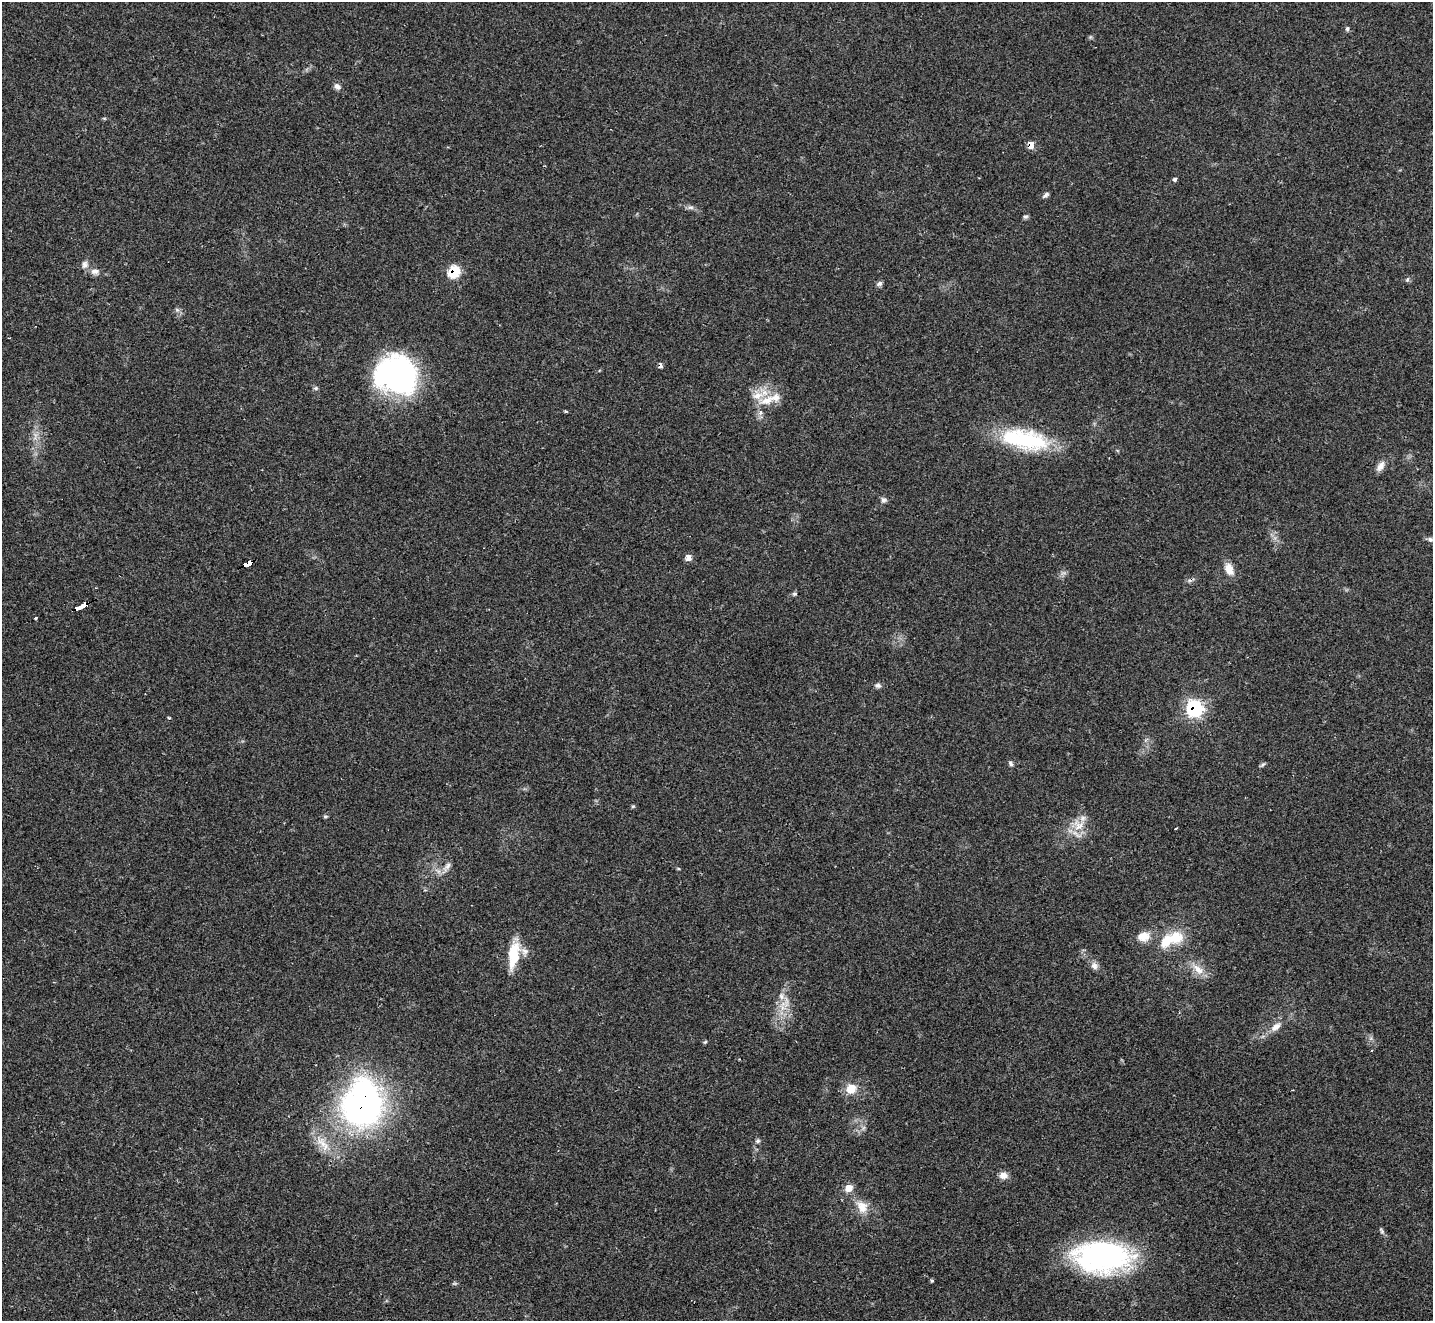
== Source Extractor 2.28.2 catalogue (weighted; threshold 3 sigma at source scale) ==
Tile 7 of 4 x 4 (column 3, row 2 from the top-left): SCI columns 2862-4292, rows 2924-4242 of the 5722 x 5711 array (HDU 1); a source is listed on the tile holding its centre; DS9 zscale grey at full resolution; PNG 1435 x 1323 px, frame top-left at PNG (2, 2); no overlay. Shown black and unused: <1% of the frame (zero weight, under 2 of 3 exposures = <1% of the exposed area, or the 3 px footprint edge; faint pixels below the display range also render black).
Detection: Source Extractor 2.28.2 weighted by HDU 2 'WHT'; one run over the whole footprint, this tile lists its part. Background 0.0674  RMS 0.0061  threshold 0.0276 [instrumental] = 3 sigma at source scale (4.5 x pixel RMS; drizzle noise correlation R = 1.50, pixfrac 1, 0.05/0.05 arcsec/px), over >= 5 px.
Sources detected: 64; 1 inside a brighter object's white glare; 2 cosmic-ray / hot-pixel residue — not listed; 4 inside a brighter listed object's ellipse — not listed separately; the other 57 listed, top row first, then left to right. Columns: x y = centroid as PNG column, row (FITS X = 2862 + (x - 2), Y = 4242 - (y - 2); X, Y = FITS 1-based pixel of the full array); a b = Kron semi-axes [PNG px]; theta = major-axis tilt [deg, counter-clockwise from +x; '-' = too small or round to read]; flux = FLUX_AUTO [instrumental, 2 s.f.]
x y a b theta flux
1347 29 7 5 76 1.1
337 86 9 7 -39 2.3
1031 145 7 5 -88 5.2
1175 179 6 5 - 1.1
1045 195 9 4 40 1.5
691 207 10 4 0 1.7
1025 217 7 5 -12 1.2
85 265 10 7 77 2.8
95 271 11 8 4 3.3
454 272 7 6 - 27
879 284 8 6 25 1.6
177 310 6 5 - 1.3
9 338 3 2 - 0.48
396 375 44 38 -15 120
315 388 7 5 0 1.2
767 400 22 11 19 11
566 412 4 3 - 0.84
1024 439 58 22 -11 56
1380 466 15 8 56 4
884 500 8 7 - 1.8
1430 539 7 6 - 1.6
688 558 7 6 - 3.6
247 564 9 4 26 93
1229 569 15 10 -67 6.4
794 594 6 5 - 1.1
81 606 12 3 24 120
35 618 3 3 - 3
878 685 8 6 -2 1.6
1194 708 8 8 - 110
169 718 4 3 - 0.68
1011 763 7 5 -53 1.4
1262 765 9 4 40 1
633 806 5 5 - 0.75
325 816 6 4 0 0.82
1078 825 18 16 -36 11
447 866 16 6 55 3.2
1143 937 16 12 14 7.3
1176 937 19 15 10 15
514 955 35 12 81 17
1094 966 11 9 -50 3
1198 969 20 9 -41 7
781 996 11 7 -82 3.6
786 1002 20 4 -87 4.9
1276 1027 17 8 40 5.3
705 1042 6 4 44 0.75
1371 1050 3 2 - 0.76
851 1089 10 9 - 10
363 1107 43 35 -9 190
863 1128 7 4 71 1.3
757 1141 7 5 29 1.3
323 1144 29 11 -53 12
1003 1175 10 8 -5 4.1
848 1188 7 6 - 7
862 1206 19 13 -58 8.6
1382 1231 9 5 -55 1.3
1102 1256 55 30 0 150
932 1281 5 4 - 0.76
Overlapping masked pixels (flux is a lower limit): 6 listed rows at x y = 1031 145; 454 272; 247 564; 81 606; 1194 708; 363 1107